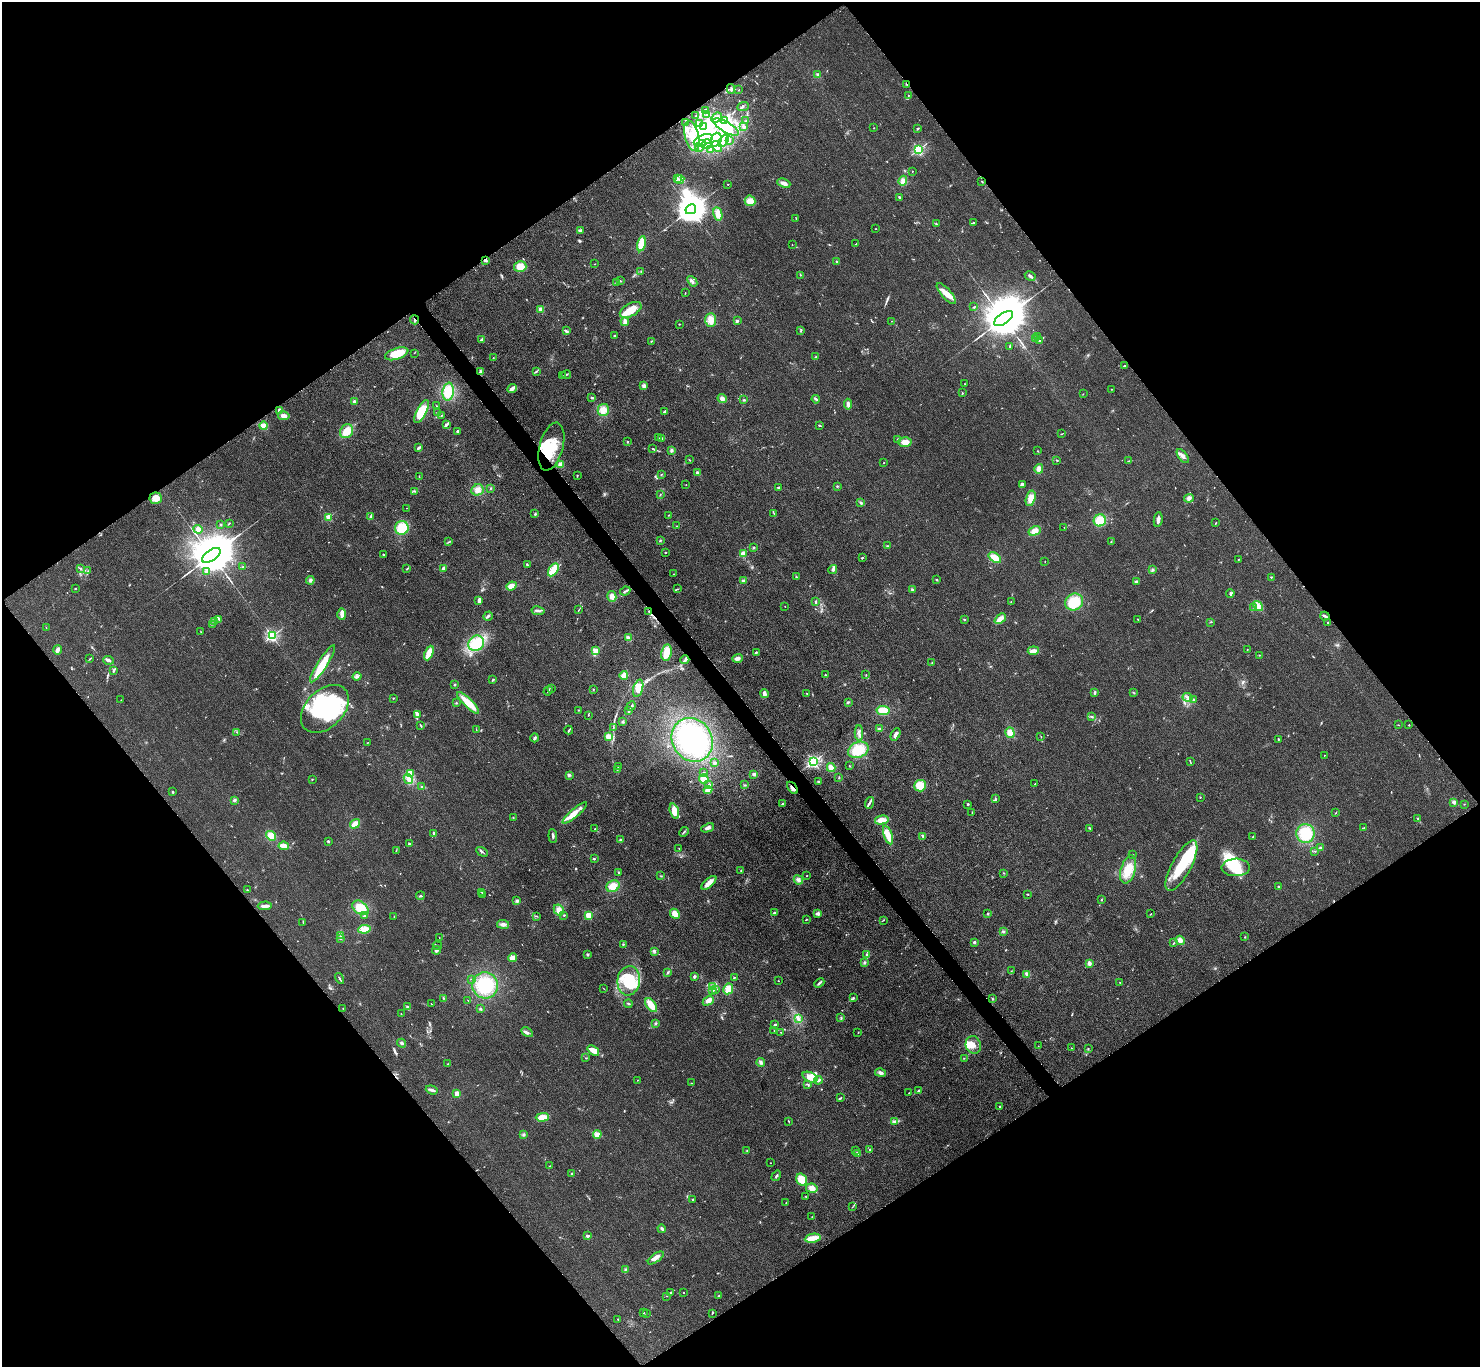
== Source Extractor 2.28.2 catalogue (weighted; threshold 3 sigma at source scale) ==
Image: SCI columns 19-5930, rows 320-5776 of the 5952 x 5948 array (HDU 1 of 3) = the unmasked area's bounding box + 8 px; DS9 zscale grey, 4 x 4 block average (1 PNG px = mean of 4 x 4 image px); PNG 1482 x 1369 px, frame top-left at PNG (2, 2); each listed source drawn as its Kron ellipse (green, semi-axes under 4 px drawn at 4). Shown black and unused: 50% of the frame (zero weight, under 3 of 4 exposures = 2% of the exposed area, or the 3 px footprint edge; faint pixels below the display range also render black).
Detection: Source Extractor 2.28.2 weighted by HDU 2 'WHT'. Background 0.0483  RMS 0.0052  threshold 0.0232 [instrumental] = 3 sigma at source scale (4.5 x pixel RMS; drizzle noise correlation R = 1.50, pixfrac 1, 0.05/0.05 arcsec/px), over >= 5 px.
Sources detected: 726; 2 too faint to see at this stretch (4 x 4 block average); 44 inside a brighter object's white glare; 4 cosmic-ray / hot-pixel residue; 7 long thin detections or spike segments (spike, bleed or trail) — neither listed nor drawn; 14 coinciding with a brighter row at this scale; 66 inside a brighter listed object's ellipse — not listed separately; of the other 589, all 500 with FLUX_AUTO >= 0.998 (the completeness limit of this list) listed and drawn (89 fainter detections not listed), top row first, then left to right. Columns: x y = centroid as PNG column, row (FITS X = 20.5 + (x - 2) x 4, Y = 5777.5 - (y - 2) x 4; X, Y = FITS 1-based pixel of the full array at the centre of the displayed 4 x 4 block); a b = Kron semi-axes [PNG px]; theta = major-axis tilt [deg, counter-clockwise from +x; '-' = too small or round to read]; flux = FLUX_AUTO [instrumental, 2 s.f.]
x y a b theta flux
818 75 2 2 - 66
907 84 3 2 - 2.4
731 89 5 2 - 5.6
739 90 2 2 - 1.1
908 95 2 2 - 1.4
743 107 6 2 24 3.5
705 110 3 2 - 3.8
707 114 4 2 - 2.5
696 116 3 2 - 1.6
717 118 6 3 42 9.9
724 120 3 2 - 3.8
746 120 4 2 - 2.5
685 123 2 2 - 1.3
699 123 4 2 - 4.4
743 126 3 2 - 3.9
704 127 3 2 - 3
726 127 14 5 -31 44
874 128 2 2 - 1.1
918 128 3 2 - 3.2
692 136 15 7 -76 65
703 140 10 5 21 38
716 140 7 5 69 23
729 140 3 2 - 2.3
724 141 7 2 59 8.6
706 144 5 4 - 13
700 146 6 3 57 12
717 146 6 3 -53 10
710 149 2 2 - 2.7
919 149 2 2 - 460
912 171 2 2 - 3.7
677 178 2 2 - 3.2
680 180 5 2 - 4.8
903 181 5 4 - 14
982 182 2 2 - 1.7
784 183 7 3 -22 14
728 184 2 2 - 1.5
899 197 4 2 - 2.6
750 201 5 5 - 26
691 209 5 4 - 7400
718 214 7 4 -78 21
796 218 3 2 - 1.6
973 222 2 2 - 2
936 224 3 2 - 2.9
875 229 2 2 - 1.4
580 231 3 3 - 3.8
641 244 8 4 78 39
856 244 2 2 - 1.1
792 245 2 2 - 1.9
485 260 4 2 - 7
837 261 2 2 - 1.3
595 264 2 2 - 1.5
520 266 6 5 - 34
641 271 2 2 - 1.5
800 275 2 2 - 1.3
1030 276 6 2 -30 8.9
620 281 3 2 - 1.9
692 281 6 2 -49 7.7
616 282 3 2 - 1.5
685 293 2 2 - 1.4
946 294 13 5 -49 31
974 307 3 2 - 2.1
541 309 2 2 - 90
631 310 12 6 29 47
1003 319 11 5 35 27000
414 320 4 2 - 4.3
711 320 7 5 89 29
737 321 2 2 - 32
892 321 2 2 - 1.2
625 322 4 2 - 18
679 324 2 2 - 1.6
566 331 3 2 - 7
800 331 2 2 - 1.7
615 336 2 2 - 5.2
1037 336 2 2 - 1.2
1035 338 3 2 - 2.2
481 340 3 2 - 8.7
651 341 2 2 - 1.4
1039 341 2 2 - 4
1010 346 3 2 - 1.9
414 353 2 2 - 1.2
397 354 12 5 18 88
815 357 2 2 - 1.5
493 358 2 2 - 1
1124 366 2 2 - 2.3
537 371 3 2 - 3
481 372 4 3 - 7.8
566 375 4 2 - 3
562 376 2 2 - 1.1
965 384 2 2 - 1.1
644 386 4 4 - 7.1
512 389 5 2 - 20
1112 389 2 2 - 2
448 392 9 5 81 57
962 393 2 2 - 1
1083 394 2 2 - 1.2
592 398 4 2 - 7
722 399 5 3 - 12
816 399 4 2 - 4.3
744 400 3 2 - 1.8
354 402 4 3 - 7.4
848 404 5 3 - 11
436 406 2 2 - 1
279 410 3 2 - 12
603 410 6 5 - 28
422 412 12 5 64 79
437 412 3 2 - 1.8
664 412 4 2 - 4.9
441 415 3 2 - 1.7
284 416 6 4 -10 15
446 425 3 2 - 7.3
264 426 4 3 - 25
819 426 3 2 - 3.2
347 431 7 6 - 37
457 431 2 2 - 4.4
1061 434 2 2 - 1.2
658 438 4 2 - 3.8
662 438 2 2 - 2.2
898 439 2 2 - 2.5
627 442 2 2 - 9.1
905 442 6 5 - 23
551 447 24 12 75 100
419 448 4 2 - 8.4
653 449 3 2 - 3.6
672 450 3 2 - 6.4
1038 451 2 2 - 2
1183 456 8 3 -54 11
690 460 2 2 - 1.4
1057 460 3 2 - 2.4
1128 461 2 2 - 1.1
884 462 2 2 - 1.5
561 464 4 3 - 17
1039 469 5 4 - 12
698 473 3 2 - 9.5
661 474 2 2 - 1.4
577 475 2 2 - 1.8
419 477 3 2 - 1.5
1022 484 4 3 - 6.6
686 485 2 2 - 1.3
837 486 2 2 - 2.1
490 488 2 2 - 1.3
778 488 3 2 - 2.3
477 490 6 5 - 17
415 491 3 2 - 3.5
660 494 2 2 - 1.7
156 498 6 5 - 36
1031 498 8 4 74 27
1189 498 5 3 - 8.5
861 503 2 2 - 4.8
407 508 2 2 - 1.1
774 513 3 2 - 2.1
535 514 3 2 - 2.9
669 515 2 2 - 1.8
329 517 2 2 - 130
370 517 3 2 - 3.8
1100 520 6 6 - 47
1158 520 7 3 82 11
229 523 3 2 - 2.3
1216 523 3 2 - 1.9
221 524 2 2 - 3.3
677 526 2 2 - 1.5
1064 527 2 2 - 1.3
402 528 7 6 - 58
198 529 5 4 - 10
1035 531 6 4 29 21
660 540 2 2 - 2.3
1111 541 2 2 - 1.8
449 542 3 2 - 2.6
887 546 2 2 - 1.6
753 548 2 2 - 2.8
665 552 2 2 - 2
743 553 2 2 - 91
211 555 11 5 34 26000
383 555 2 2 - 4.1
862 558 3 2 - 2.5
995 558 7 4 -36 39
1238 559 2 2 - 1.3
1045 561 2 2 - 1.2
527 565 2 2 - 3.7
243 567 3 2 - 2.4
407 568 3 2 - 3.1
444 568 3 2 - 13
80 569 3 2 - 2.5
833 569 4 3 - 5.5
553 570 7 4 55 46
1152 570 4 2 - 3.5
88 571 2 2 - 1
206 572 2 2 - 13
673 574 2 2 - 1.4
796 577 3 2 - 2.7
1271 577 2 2 - 1.8
310 580 4 3 - 7.3
936 580 2 2 - 3.4
744 581 2 2 - 49
1136 581 3 2 - 4.1
511 586 5 4 - 23
75 588 3 2 - 1.5
677 589 2 2 - 1.8
912 589 3 2 - 3
625 591 5 2 - 5.2
1230 593 4 3 - 6
612 596 5 4 - 15
479 600 4 2 - 12
816 602 4 2 - 3.2
1011 602 2 2 - 1
1074 602 9 8 - 80
785 606 2 2 - 1.4
1258 606 6 4 -40 13
1254 607 2 2 - 1.1
578 610 3 2 - 1.8
538 611 6 2 -9 6.8
649 611 3 2 - 3.8
342 614 6 4 -89 13
488 616 5 2 - 6.5
1325 616 5 2 - 8.4
218 619 3 2 - 2.6
1000 619 6 3 41 23
1138 619 2 2 - 1.9
964 620 2 2 - 12
215 621 2 2 - 6.5
1211 622 2 2 - 1.4
1328 622 2 2 - 4.3
213 624 2 2 - 2.5
46 628 2 2 - 1.1
201 632 2 2 - 1.1
272 636 2 2 - 470
628 638 4 3 - 11
476 643 8 7 - 94
1247 649 2 2 - 1.1
57 650 4 3 - 14
595 651 2 2 - 120
1033 651 5 3 - 17
666 652 8 5 80 36
757 652 3 2 - 2.5
429 653 7 3 66 44
1259 655 2 2 - 1.1
90 658 4 2 - 1.9
737 658 5 4 - 9.7
109 660 5 3 - 10
685 660 4 2 - 6.7
932 663 2 2 - 1.3
322 664 21 5 57 65
113 670 3 2 - 8.2
866 674 2 2 - 1.2
624 675 4 3 - 22
825 675 2 2 - 3.3
357 676 4 3 - 5.8
493 680 3 2 - 2.8
455 685 3 2 - 2.6
552 688 2 2 - 1.5
638 688 9 5 73 37
593 689 2 2 - 3.1
548 690 5 2 - 4.1
1095 692 4 2 - 4.3
1134 693 3 2 - 1.8
764 694 5 3 - 13
807 694 2 2 - 2.2
1188 697 5 2 - 6.9
393 698 2 2 - 5.5
1194 699 3 2 - 3.7
121 700 2 2 - 1.1
848 702 4 2 - 3.9
456 703 2 2 - 2.1
468 703 15 4 -44 73
631 706 5 2 - 4.1
325 709 28 19 45 280
578 710 2 2 - 1.4
883 710 7 4 -10 44
628 711 3 2 - 4
417 714 4 3 - 6.1
588 715 2 2 - 1.9
1092 716 3 2 - 2.5
622 722 3 3 - 3.6
1398 725 2 2 - 1.1
1409 725 2 2 - 1.6
421 726 3 2 - 3.3
613 728 3 2 - 1.8
879 729 3 2 - 3.8
476 730 2 2 - 1
569 730 4 2 - 5
237 732 3 2 - 2.3
859 733 7 3 -90 8.8
1010 733 5 4 - 25
895 734 7 3 63 11
1041 736 2 2 - 1.1
608 737 4 3 - 19
535 738 4 2 - 5.8
1278 739 2 2 - 3.5
692 740 22 19 -58 280
367 743 2 2 - 1.2
858 750 10 7 24 82
1324 755 2 2 - 2.3
813 762 2 2 - 610
1190 762 3 2 - 2.4
714 763 4 3 - 4.5
849 766 2 2 - 1.3
618 767 4 2 - 4.1
831 768 4 3 - 18
617 769 3 2 - 3
410 773 2 2 - 67
703 773 2 2 - 1.7
754 774 4 3 - 6
569 775 3 3 - 4.5
839 778 2 2 - 2
312 779 2 2 - 1.9
408 779 5 3 - 13
704 779 5 4 - 43
818 781 3 2 - 2.3
709 784 2 2 - 2
1035 784 2 2 - 1.3
745 785 2 2 - 1.5
920 786 6 6 - 52
421 787 3 2 - 3.6
792 788 7 2 -53 10
708 790 4 4 - 20
173 792 2 2 - 13
1200 797 2 2 - 2
995 799 2 2 - 1.5
234 800 3 2 - 4.2
1454 802 4 3 - 5.7
869 803 6 2 70 4.9
782 804 4 2 - 3.8
968 804 2 2 - 4
1464 804 2 2 - 1.2
674 811 8 4 -72 54
1336 812 2 2 - 1.3
575 813 15 4 40 31
972 813 2 2 - 1.5
513 817 2 2 - 1.2
1418 819 3 2 - 2.9
882 820 7 4 14 25
355 824 5 4 - 23
708 828 7 3 23 12
1090 828 3 2 - 2.6
1364 828 2 2 - 1.4
595 829 2 2 - 3
684 832 5 2 - 3.8
434 833 3 2 - 3.8
1305 834 9 9 - 90
888 835 9 4 -71 37
271 836 5 4 - 29
553 836 7 2 -85 6.4
923 836 3 2 - 3.7
1253 837 3 2 - 1.9
621 840 3 2 - 4.8
328 841 2 2 - 17
409 844 3 2 - 3.8
284 846 5 3 - 24
679 848 2 2 - 1.5
1320 848 3 3 - 4.4
396 850 3 2 - 1.9
1315 851 3 2 - 2.2
482 852 6 2 -30 4.5
1132 854 2 2 - 1.1
594 859 3 2 - 3.8
1181 866 28 9 62 140
1236 867 14 9 2 60
1128 870 14 7 74 57
741 871 2 2 - 1.5
618 872 2 2 - 2
1004 873 2 2 - 1.4
661 876 2 2 - 1.3
806 876 2 2 - 1.1
798 880 5 4 - 8.9
709 883 9 3 42 26
613 886 7 5 29 28
1278 886 2 2 - 1.9
247 890 3 2 - 1.7
482 892 2 2 - 2
482 894 2 2 - 1.6
1028 894 3 2 - 2.2
420 896 4 2 - 3.7
1101 900 2 2 - 2.4
517 901 3 3 - 6.1
265 906 7 2 3 13
360 908 9 6 -37 58
559 910 6 4 -60 18
774 913 3 2 - 4.4
675 914 5 4 - 23
818 914 3 3 - 11
988 914 2 2 - 3.5
1151 914 2 2 - 1.5
564 915 2 2 - 2.9
588 915 2 2 - 150
364 916 4 2 - 5.6
537 916 2 2 - 1.8
394 917 2 2 - 1.5
806 919 3 2 - 1.6
883 920 2 2 - 1.6
303 922 4 2 - 1.8
503 924 6 3 -8 13
364 929 6 3 8 36
1003 931 3 3 - 3.8
341 936 2 2 - 1.8
439 937 2 2 - 1.8
1245 937 2 2 - 1.6
340 939 2 2 - 1.3
1180 940 5 4 - 14
974 942 2 2 - 25
1174 943 2 2 - 1.5
623 944 2 2 - 2.4
437 946 5 2 - 3.6
436 950 4 3 - 7
654 951 4 2 - 4.2
587 954 3 3 - 3.9
866 954 3 2 - 2.8
512 958 4 4 - 14
864 963 3 2 - 2.7
1089 963 3 2 - 13
1011 971 2 2 - 1.1
668 973 4 2 - 3.8
1027 974 4 3 - 11
694 977 3 3 - 5
339 978 6 2 -61 4.2
734 978 2 2 - 2.6
471 979 2 2 - 1.3
629 981 15 11 82 120
778 981 2 2 - 1.5
1120 982 2 2 - 1.3
819 983 5 2 - 6.9
485 985 13 13 - 140
713 987 3 2 - 2.8
604 989 2 2 - 1.3
728 989 5 5 - 32
716 990 2 2 - 1.2
712 991 3 2 - 1.9
443 998 2 2 - 1.1
853 998 4 2 - 2.8
992 999 3 2 - 2.4
468 1001 4 2 - 1.1
708 1001 6 4 28 14
431 1004 2 2 - 1.3
628 1004 4 2 - 5.1
651 1005 8 4 -55 38
407 1007 3 2 - 3.9
343 1008 2 2 - 2.6
480 1009 3 2 - 3.3
401 1014 2 2 - 1.1
841 1018 3 2 - 2.3
798 1019 4 2 - 5.7
655 1024 3 2 - 3.4
775 1025 3 3 - 3.6
774 1031 2 2 - 1.2
527 1032 6 2 -30 7.2
781 1032 2 2 - 1.2
858 1032 3 2 - 1.7
402 1043 4 2 - 4.5
973 1045 9 7 -71 22
1038 1046 2 2 - 1.3
1071 1048 2 2 - 1.1
1088 1049 2 2 - 1.3
593 1050 6 4 -39 30
586 1058 2 2 - 1.6
964 1058 2 2 - 1.3
761 1062 4 3 - 6.4
448 1064 2 2 - 1.9
880 1073 5 3 - 8.7
810 1077 8 5 -24 32
637 1080 2 2 - 1
818 1080 4 2 - 6.9
691 1083 2 2 - 1
808 1084 2 2 - 1.8
432 1090 6 2 -19 9.7
918 1091 3 2 - 3.6
909 1093 2 2 - 1.6
457 1094 2 2 - 120
841 1098 3 2 - 2.7
1000 1107 2 2 - 8.1
542 1117 6 4 3 29
789 1121 4 2 - 1.8
895 1121 3 2 - 3.4
597 1134 4 3 - 23
523 1135 3 2 - 3.4
747 1150 2 2 - 1.7
855 1150 2 2 - 1.2
870 1150 2 2 - 2.4
857 1153 4 3 - 7
771 1163 2 2 - 1.2
550 1166 2 2 - 1.1
572 1174 3 2 - 3.7
776 1176 6 3 57 5.2
802 1180 6 5 - 42
812 1188 5 4 - 16
806 1197 2 2 - 1.2
693 1199 2 2 - 5.2
786 1203 2 2 - 1.6
852 1207 2 2 - 1
812 1217 2 2 - 1.1
662 1229 4 2 - 5.5
587 1236 4 2 - 6.4
813 1238 8 4 10 35
656 1258 9 4 36 15
625 1269 2 2 - 1.8
671 1292 4 2 - 2.6
684 1293 2 2 - 2.3
719 1295 3 2 - 1.6
667 1296 2 2 - 1
643 1313 2 2 - 2
712 1313 3 2 - 2
646 1314 2 2 - 2
618 1319 2 2 - 3.3
Overlapping masked pixels (flux is a lower limit): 9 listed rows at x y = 907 84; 485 260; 414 320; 481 372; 561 464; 649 611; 1325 616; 685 660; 792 788
Diffuse or blended objects may show on this block-average render without a row.